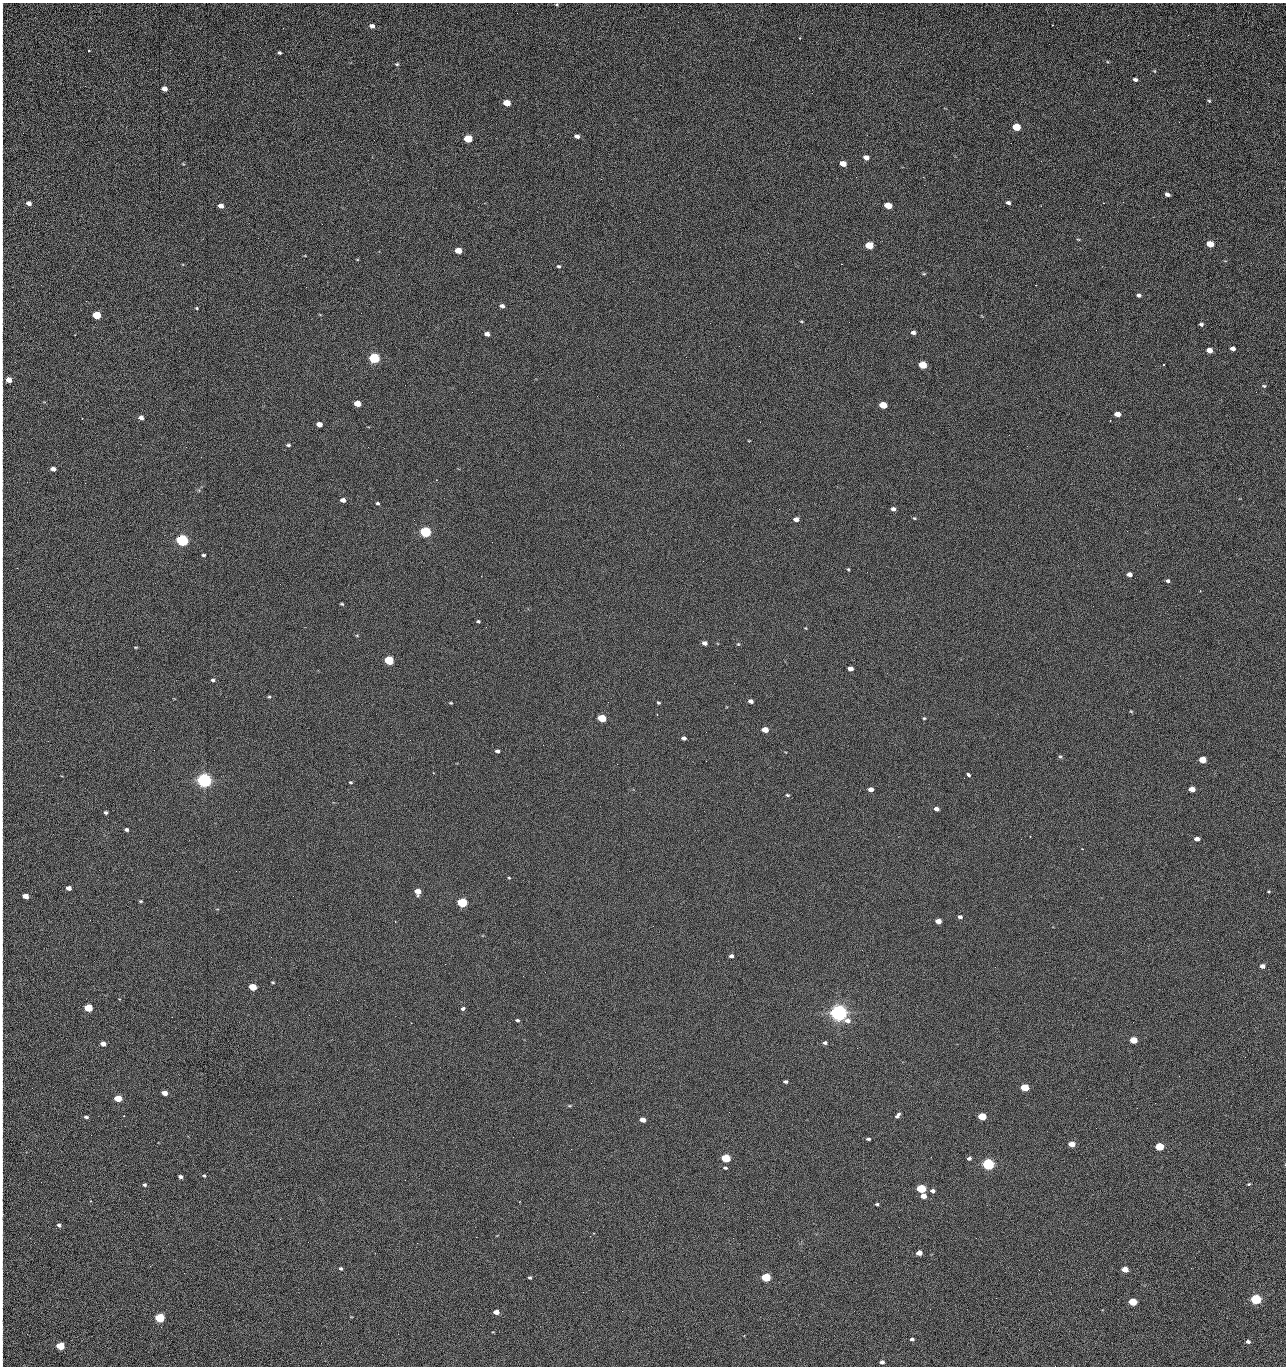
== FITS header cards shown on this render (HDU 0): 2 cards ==
NAXIS1  =                 1284 /fastest changing axis
NAXIS2  =                 1364 /next to fastest changing axis

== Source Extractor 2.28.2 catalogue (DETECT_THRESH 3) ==
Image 1284 x 1364 px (HDU 0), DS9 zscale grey, 1 PNG px = 1 image px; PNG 1288 x 1368 px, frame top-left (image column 1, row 1364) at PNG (2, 3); no overlay
Background 124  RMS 14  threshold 43.2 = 3 sigma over >= 5 px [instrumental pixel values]
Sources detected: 230; all 230 listed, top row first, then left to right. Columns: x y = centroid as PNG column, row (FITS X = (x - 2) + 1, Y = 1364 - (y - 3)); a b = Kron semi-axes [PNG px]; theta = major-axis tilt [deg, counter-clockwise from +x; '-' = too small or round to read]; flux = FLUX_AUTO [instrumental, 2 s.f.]
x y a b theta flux
556 4 5 3 - 9.9e+02
2 7 14 2 90 2.0e+03
372 26 5 4 - 4.8e+03
2 32 13 2 90 2.5e+03
1188 35 3 2 - 1.2e+03
799 38 3 2 - 9.5e+02
89 51 3 3 - 3.4e+03
279 53 4 3 - 1.6e+03
397 64 5 4 - 1.4e+03
2 69 16 2 90 2.6e+03
1154 71 5 3 - 8.3e+02
1135 79 4 3 - 2.7e+03
164 89 5 4 - 8.8e+03
2 101 13 2 90 2.5e+03
1209 101 5 4 - 1.2e+03
507 103 5 4 - 2.3e+04
2 120 14 2 90 2.5e+03
1179 122 2 2 - 1.3e+03
1016 127 5 4 - 4.3e+04
577 136 6 4 -19 3.7e+03
468 139 5 4 - 5.4e+04
2 144 8 2 90 1.4e+03
866 158 5 4 - 6.5e+03
1041 161 2 2 - 2.0e+03
843 164 5 4 - 1.6e+04
856 177 2 2 - 2.4e+03
923 177 2 2 - 1.8e+04
2 181 12 2 90 2.2e+03
1167 194 5 4 - 3.7e+03
1123 202 3 2 - 9.7e+02
29 203 5 4 - 4.9e+03
1008 203 4 3 - 2.5e+03
1103 203 2 2 - 6.8e+02
888 205 5 4 - 2.8e+04
221 206 5 4 - 6.3e+03
1078 239 5 3 - 8.5e+02
1210 244 5 4 - 2.4e+04
869 245 5 4 - 4.1e+04
2 247 10 2 90 1.8e+03
458 250 5 4 - 2.0e+04
841 264 2 2 - 2.7e+04
2 265 11 2 90 2.1e+03
559 266 5 4 - 1.6e+03
924 274 6 4 0 1.1e+03
1036 285 3 2 - 1.0e+03
306 287 3 2 - 7.5e+02
1139 295 5 4 - 2.7e+03
502 306 5 4 - 3.3e+03
197 308 4 3 - 9.9e+02
96 315 5 4 - 5.2e+04
2 320 9 2 90 1.5e+03
801 321 5 3 - 1.0e+03
849 322 2 2 - 7.9e+02
710 323 2 2 - 3.3e+03
1201 324 5 4 - 2.2e+03
1096 330 2 2 - 5.2e+02
913 332 5 4 - 3.6e+03
487 334 5 4 - 5.0e+03
75 335 2 2 - 5.7e+02
739 346 2 2 - 4.7e+02
2 347 15 2 90 2.3e+03
1233 349 5 4 - 4.5e+03
1209 350 5 4 - 1.0e+04
374 358 5 5 - 1.6e+05
922 365 5 4 - 4.0e+04
1164 365 2 2 - 8.1e+02
9 380 5 4 - 1.1e+04
1264 386 6 4 -15 1.4e+03
1256 392 2 2 - 1.5e+03
357 404 5 4 - 2.0e+04
883 405 5 4 - 3.3e+04
1117 414 5 4 - 9.9e+03
2 418 9 2 90 1.4e+03
82 418 2 2 - 4.9e+02
141 418 4 4 - 5.2e+03
1110 421 2 2 - 6.6e+02
319 424 5 4 - 9.2e+03
1009 435 2 2 - 3.5e+03
749 441 4 2 - 6.5e+02
288 445 5 3 - 1.6e+03
1027 446 2 2 - 5.2e+02
186 447 2 2 - 3.2e+03
53 469 5 4 - 6.0e+03
85 483 2 2 - 9.3e+02
343 500 5 4 - 5.1e+03
377 503 4 3 - 1.5e+03
779 509 2 2 - 5.5e+02
893 509 4 4 - 3.5e+03
914 518 5 4 - 1.0e+03
796 519 5 4 - 5.1e+03
425 532 5 5 - 2.0e+05
182 540 5 5 - 3.2e+05
492 542 2 2 - 2.6e+03
2 550 13 2 90 2.3e+03
203 555 4 3 - 1.6e+03
17 568 2 2 - 4.7e+02
848 569 4 4 - 9.9e+02
1129 574 5 4 - 5.3e+03
1168 581 5 4 - 2.3e+03
2 596 10 2 90 1.6e+03
342 604 4 3 - 1.2e+03
478 621 4 3 - 1.4e+03
805 628 5 3 - 7.1e+02
357 635 5 3 - 9.1e+02
704 643 4 4 - 5.0e+03
738 644 5 4 - 1.1e+03
135 647 5 3 - 9.2e+02
2 648 11 2 90 2.0e+03
389 660 5 4 - 9.1e+04
850 669 5 4 - 7.3e+03
213 680 5 4 - 2.0e+03
269 697 5 4 - 1.3e+03
2 698 6 2 90 7.8e+02
751 701 5 4 - 4.2e+03
451 703 5 3 - 9.5e+02
658 703 3 3 - 1.1e+03
1131 711 4 4 - 1.0e+03
657 714 2 2 - 6.9e+02
602 718 5 4 - 4.9e+04
924 718 3 3 - 1.1e+03
765 730 5 4 - 1.4e+04
706 732 2 2 - 6.8e+02
684 738 4 3 - 3.4e+03
543 745 2 2 - 3.1e+03
497 751 4 4 - 2.6e+03
1060 757 5 5 - 1.4e+03
1203 760 5 4 - 2.7e+04
706 761 2 2 - 2.3e+03
617 764 2 2 - 2.5e+03
2 773 11 2 90 1.9e+03
969 775 4 3 - 6.1e+03
204 780 6 5 - 6.9e+05
351 782 4 3 - 1.2e+03
871 789 5 4 - 5.9e+03
1192 789 5 4 - 1.3e+04
2 790 11 2 90 1.9e+03
787 795 5 4 - 1.3e+03
936 809 5 4 - 4.2e+03
106 812 4 4 - 1.9e+03
2 824 11 2 90 1.7e+03
126 829 4 3 - 2.2e+03
1197 839 4 4 - 5.8e+03
2 854 16 2 90 2.9e+03
509 878 4 3 - 8.3e+02
68 888 4 4 - 5.6e+03
1268 891 4 3 - 9.4e+02
418 892 5 5 - 1.3e+04
25 896 5 4 - 1.0e+04
141 901 4 3 - 1.2e+03
462 903 5 4 - 1.2e+05
960 917 5 4 - 2.8e+03
938 921 5 4 - 9.7e+03
731 956 4 4 - 3.4e+03
1262 966 5 4 - 4.6e+03
523 976 2 2 - 2.1e+03
273 982 4 3 - 1.0e+03
253 987 5 4 - 3.3e+04
88 1008 5 4 - 5.4e+04
463 1008 4 3 - 6.8e+03
2 1009 16 2 90 2.4e+03
838 1013 6 5 - 1.0e+06
517 1020 4 3 - 1.9e+03
411 1023 2 2 - 5.6e+03
1133 1040 5 4 - 2.9e+04
825 1043 5 4 - 2.4e+03
103 1044 5 4 - 6.6e+03
857 1048 2 2 - 1.4e+03
1245 1057 2 2 - 1.9e+03
1179 1076 2 2 - 2.8e+03
785 1081 4 3 - 2.1e+03
1025 1087 5 4 - 4.8e+04
164 1093 5 4 - 7.4e+03
118 1098 5 4 - 3.1e+04
1155 1103 2 2 - 8.4e+02
569 1106 5 3 - 1.1e+03
729 1112 3 2 - 8.4e+02
898 1115 7 4 50 2.9e+03
124 1116 2 2 - 6.5e+02
982 1116 5 4 - 4.4e+04
86 1117 6 4 -16 2.0e+03
642 1120 5 4 - 9.1e+03
1096 1128 2 2 - 3.9e+02
2 1131 11 2 90 1.9e+03
91 1135 2 2 - 2.4e+03
868 1139 5 3 - 1.7e+03
1072 1144 5 4 - 1.7e+04
1159 1147 5 4 - 5.8e+04
571 1149 3 2 - 9.9e+02
726 1158 5 4 - 7.9e+04
969 1158 4 4 - 2.4e+03
988 1164 5 4 - 2.7e+05
725 1168 5 4 - 1.6e+03
204 1176 5 4 - 1.1e+03
2 1177 13 2 90 2.5e+03
180 1177 4 3 - 2.6e+03
1249 1184 4 3 - 1.1e+03
145 1185 4 3 - 1.5e+03
921 1189 5 4 - 8.5e+04
932 1191 5 4 - 3.5e+03
923 1196 5 4 - 9.6e+03
91 1201 4 3 - 7.3e+02
877 1204 5 3 - 1.4e+03
280 1219 3 2 - 2.3e+03
2 1224 14 2 90 2.2e+03
59 1225 4 4 - 2.3e+03
476 1237 2 2 - 7.2e+03
308 1242 2 2 - 1.8e+03
417 1243 2 2 - 5.5e+03
919 1253 5 4 - 8.9e+03
2 1255 14 2 90 1.9e+03
341 1269 4 3 - 1.6e+03
1125 1269 5 4 - 1.4e+04
766 1277 5 4 - 8.1e+04
530 1278 3 3 - 1.4e+03
2 1285 21 2 90 3.9e+03
583 1292 2 2 - 4.9e+02
996 1298 2 2 - 2.8e+03
1256 1299 5 4 - 1.9e+05
1132 1302 5 4 - 4.6e+04
622 1311 2 2 - 8.6e+02
496 1312 5 4 - 7.9e+03
2 1314 19 2 90 3.4e+03
160 1318 5 4 - 1.0e+05
912 1339 4 3 - 2.0e+03
1248 1342 4 4 - 3.0e+03
2 1343 16 2 90 2.8e+03
321 1343 2 2 - 4.7e+02
60 1346 5 4 - 5.5e+04
882 1362 4 4 - 3.2e+03
1055 1366 2 2 - 2.0e+03
At the frame edge (FLAGS 8, measured only in part): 31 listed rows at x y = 2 7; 2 32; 2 69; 2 101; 2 120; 2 144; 2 181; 2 247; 2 265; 2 320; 2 347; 9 380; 2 418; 2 550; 2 596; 2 648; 2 698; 2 773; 2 790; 2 824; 2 854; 25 896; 2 1009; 2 1131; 2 1177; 2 1224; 2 1255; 2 1285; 2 1314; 2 1343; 1055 1366

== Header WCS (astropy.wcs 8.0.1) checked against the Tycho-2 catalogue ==
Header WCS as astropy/WCSLIB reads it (CRVAL/CRPIX/CD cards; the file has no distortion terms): RA---TAN/DEC--TAN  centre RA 15:41:41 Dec +51:59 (235.42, +51.98 deg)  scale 1.26 arcsec/px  FOV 26.9' x 28.5'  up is +92 deg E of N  parity flipped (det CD > 0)
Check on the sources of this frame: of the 60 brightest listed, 10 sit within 2.0 arcsec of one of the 12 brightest Tycho-2 stars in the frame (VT <= 12.29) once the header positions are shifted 0.54 arcsec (0.11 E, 0.53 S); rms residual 1.03 arcsec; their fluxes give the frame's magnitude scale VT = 24.49 - 2.5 log10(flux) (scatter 0.19 mag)
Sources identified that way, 10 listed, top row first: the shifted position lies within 2.0 arcsec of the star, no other Tycho-2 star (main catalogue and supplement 1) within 4.0 arcsec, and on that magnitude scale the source's flux lands within +1.5 / -3 mag of the star's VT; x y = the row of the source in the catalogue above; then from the Tycho-2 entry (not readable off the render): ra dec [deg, ICRS J2000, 3 dp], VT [Tycho-2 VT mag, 2 dp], TYC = Tycho-2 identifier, HIP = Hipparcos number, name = IAU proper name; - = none
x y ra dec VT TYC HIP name
374 358 235.614 +52.064 11.61 3489-1132-1 - -
425 532 235.514 +52.049 11.19 3489-1407-1 - -
182 540 235.515 +52.133 11.12 3489-1380-1 - -
204 780 235.378 +52.130 9.31 3489-1322-1 76850 -
462 903 235.303 +52.042 11.52 3489-958-1 - -
838 1013 235.232 +51.912 9.59 3489-824-1 - -
988 1164 235.143 +51.862 10.97 3489-1016-1 - -
921 1189 235.131 +51.886 12.29 3489-908-1 - -
766 1277 235.084 +51.941 11.45 3489-1346-1 - -
160 1318 235.075 +52.152 11.74 3489-912-1 - -